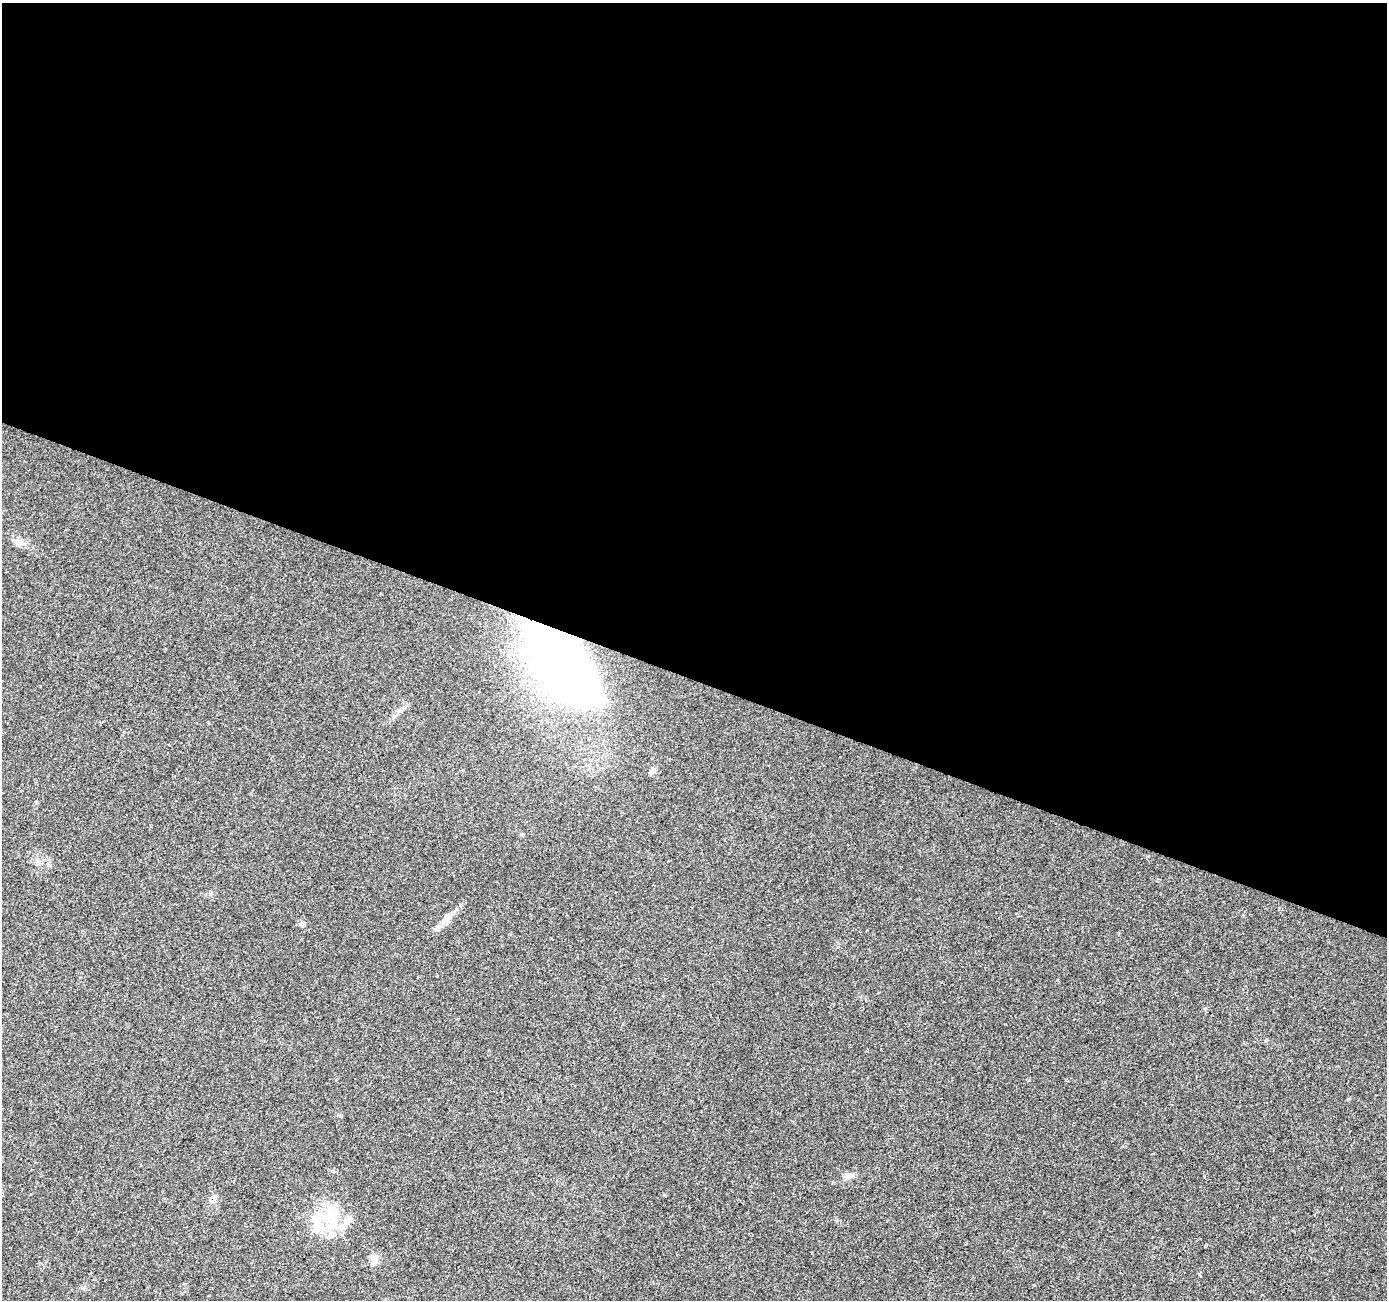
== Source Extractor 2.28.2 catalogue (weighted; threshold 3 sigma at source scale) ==
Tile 3 of 4 x 4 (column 3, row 1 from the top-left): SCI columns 2777-4161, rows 4177-5474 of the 5566 x 5698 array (HDU 1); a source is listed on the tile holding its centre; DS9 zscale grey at full resolution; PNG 1389 x 1302 px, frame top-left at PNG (2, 3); no overlay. Shown black and unused: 52% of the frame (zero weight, under 2 of 3 exposures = <1% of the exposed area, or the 3 px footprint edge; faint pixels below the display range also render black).
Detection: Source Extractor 2.28.2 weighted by HDU 2 'WHT'; one run over the whole footprint, this tile lists its part. Background 0.0208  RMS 0.0034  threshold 0.0154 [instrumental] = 3 sigma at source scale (4.5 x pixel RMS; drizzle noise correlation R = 1.50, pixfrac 1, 0.0396/0.0396 arcsec/px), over >= 5 px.
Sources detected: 10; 2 inside a brighter listed object's ellipse — not listed separately; the other 8 listed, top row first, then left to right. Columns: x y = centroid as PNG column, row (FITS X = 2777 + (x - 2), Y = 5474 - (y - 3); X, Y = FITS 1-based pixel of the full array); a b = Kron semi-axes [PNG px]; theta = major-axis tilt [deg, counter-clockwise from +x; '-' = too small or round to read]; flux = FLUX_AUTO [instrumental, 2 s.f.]
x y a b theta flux
19 542 15 8 -24 2.3
563 666 83 44 -52 220
446 920 15 9 57 2.5
302 924 7 7 - 1.1
848 1176 11 8 15 1.8
213 1199 9 6 -89 2
327 1219 50 29 39 18
374 1261 14 8 -83 2.2
Overlapping masked pixels (flux is a lower limit): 2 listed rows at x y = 563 666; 213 1199